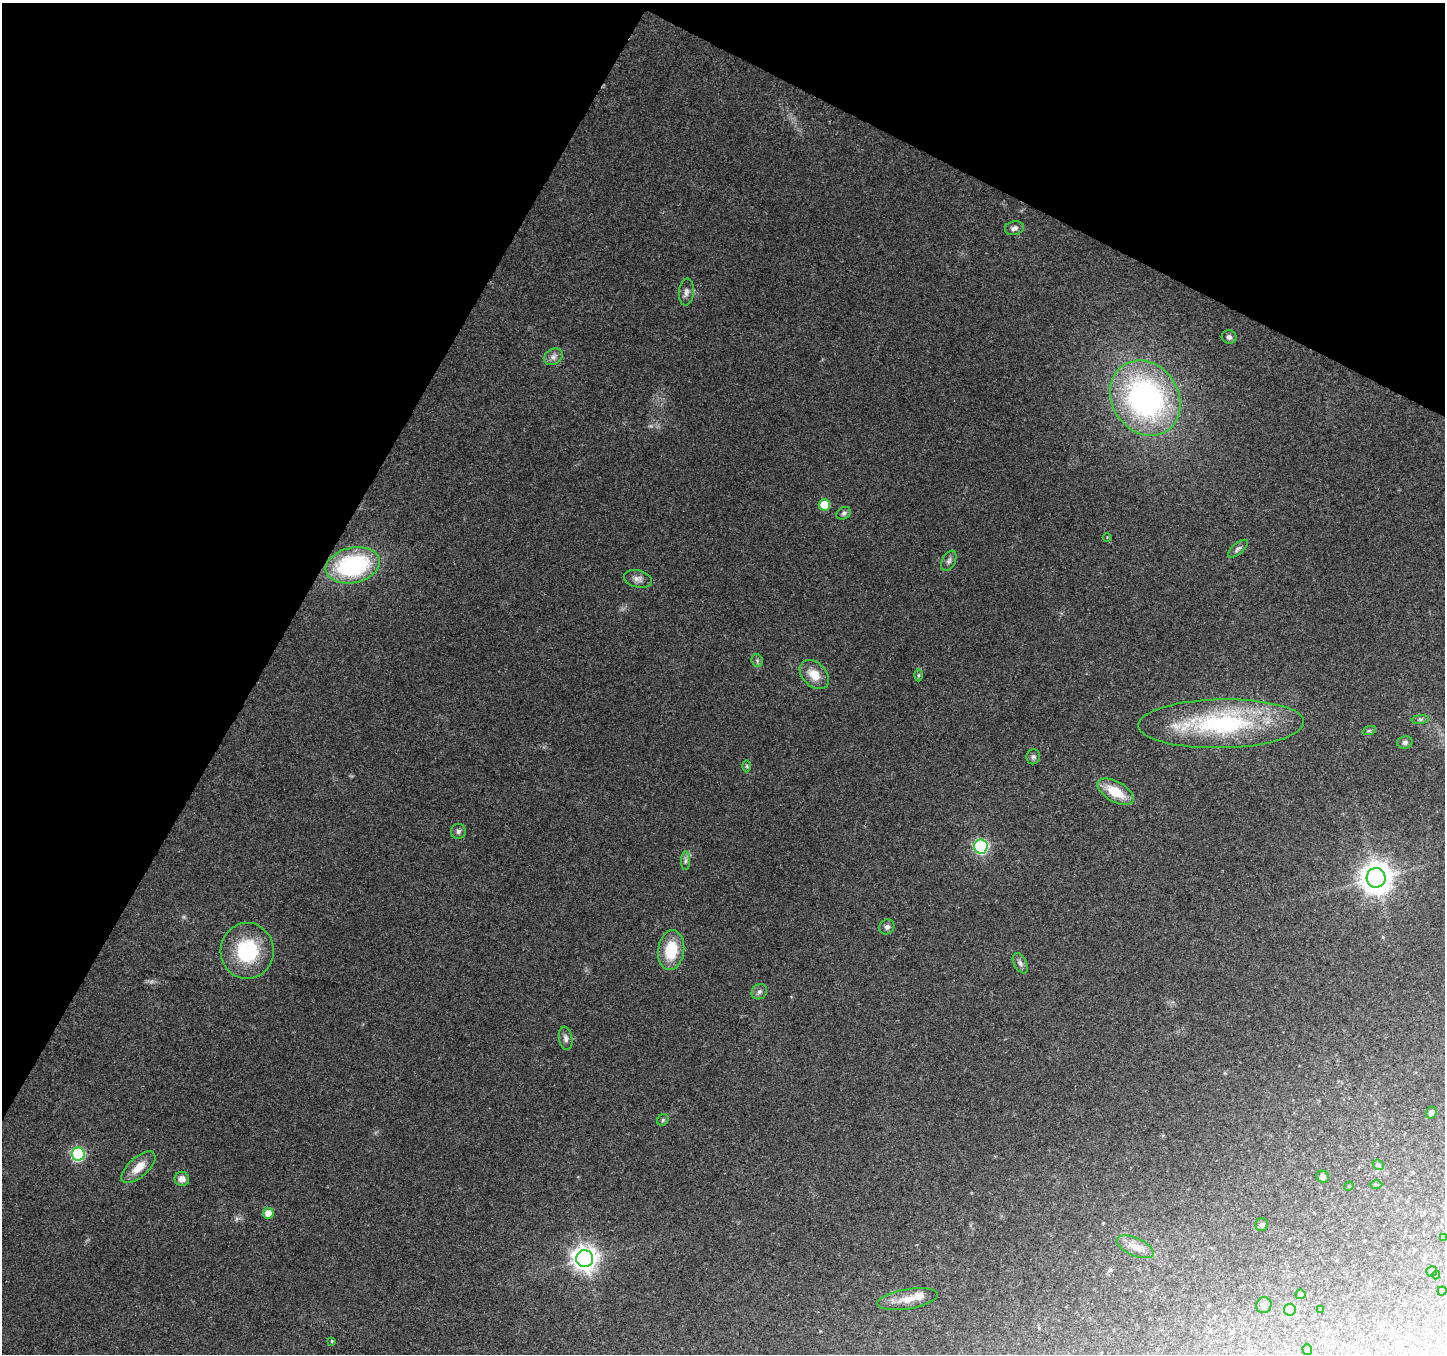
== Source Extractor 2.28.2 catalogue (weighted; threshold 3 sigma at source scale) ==
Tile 2 of 4 x 4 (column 2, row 1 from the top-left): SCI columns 1451-2893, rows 4323-5674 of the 5779 x 5873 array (HDU 1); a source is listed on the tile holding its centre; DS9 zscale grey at full resolution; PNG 1447 x 1356 px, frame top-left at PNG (2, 3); each listed source drawn as its Kron ellipse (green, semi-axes under 4 px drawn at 4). Shown black and unused: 27% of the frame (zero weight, under 2 of 3 exposures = <1% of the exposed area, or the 3 px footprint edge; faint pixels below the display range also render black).
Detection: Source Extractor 2.28.2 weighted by HDU 2 'WHT'; one run over the whole footprint, this tile lists its part. Background 0.184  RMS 0.0099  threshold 0.0444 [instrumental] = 3 sigma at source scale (4.5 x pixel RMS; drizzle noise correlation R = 1.50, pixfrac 1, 0.0396/0.0396 arcsec/px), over >= 5 px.
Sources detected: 58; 2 inside a brighter listed object's ellipse — not listed separately; the other 56 listed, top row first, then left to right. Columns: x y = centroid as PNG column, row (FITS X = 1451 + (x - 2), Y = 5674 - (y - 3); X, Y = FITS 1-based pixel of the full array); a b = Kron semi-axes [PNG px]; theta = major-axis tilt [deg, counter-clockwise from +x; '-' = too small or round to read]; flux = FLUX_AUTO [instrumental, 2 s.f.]
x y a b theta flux
1014 228 9 7 13 4.3
686 292 13 7 85 4.7
1229 337 7 7 - 2.9
553 357 10 7 33 4.6
1145 398 39 33 -56 260
824 505 6 6 - 28
844 513 7 6 - 2.4
1107 537 4 3 - 0.99
1238 549 12 5 41 3.2
949 561 11 6 64 3.3
353 565 27 17 12 120
638 579 14 8 -13 5.6
757 661 6 5 - 1.9
814 675 17 11 -44 16
918 675 6 4 90 1.6
1420 719 8 4 8 1.9
1221 724 83 24 1 160
1369 731 7 4 19 1.7
1405 742 7 6 - 3.1
1033 757 7 7 - 2.5
747 766 6 4 -89 1.4
1115 792 20 10 -30 27
458 831 7 7 - 2.9
981 846 7 7 - 170
685 861 9 4 89 2.7
1376 878 10 9 - 1500
887 927 8 7 - 3.5
671 950 20 13 81 35
247 951 28 26 87 68
1020 963 11 6 -62 3.8
759 992 8 7 - 3.1
566 1038 12 6 -81 4
1431 1113 6 5 - 4.2
663 1120 6 5 - 1.7
78 1154 6 6 - 120
1378 1165 6 5 - 1.7
138 1167 21 9 42 15
1323 1177 6 6 - 3.6
182 1179 7 7 - 6.1
1376 1184 6 4 -1 1.5
1349 1186 5 4 - 0.96
268 1213 5 5 - 13
1262 1225 6 6 - 2.5
1443 1238 3 3 - 1.1
1135 1247 20 9 -24 11
585 1259 8 8 - 920
1432 1271 5 5 - 2.1
1436 1275 4 4 - 1.3
1442 1291 4 4 - 1.3
1300 1294 5 5 - 1.7
908 1299 31 10 9 15
1264 1305 8 7 - 3.5
1321 1309 4 3 - 0.87
1290 1310 6 6 - 54
332 1341 4 4 - 0.92
1307 1350 5 5 - 1.4